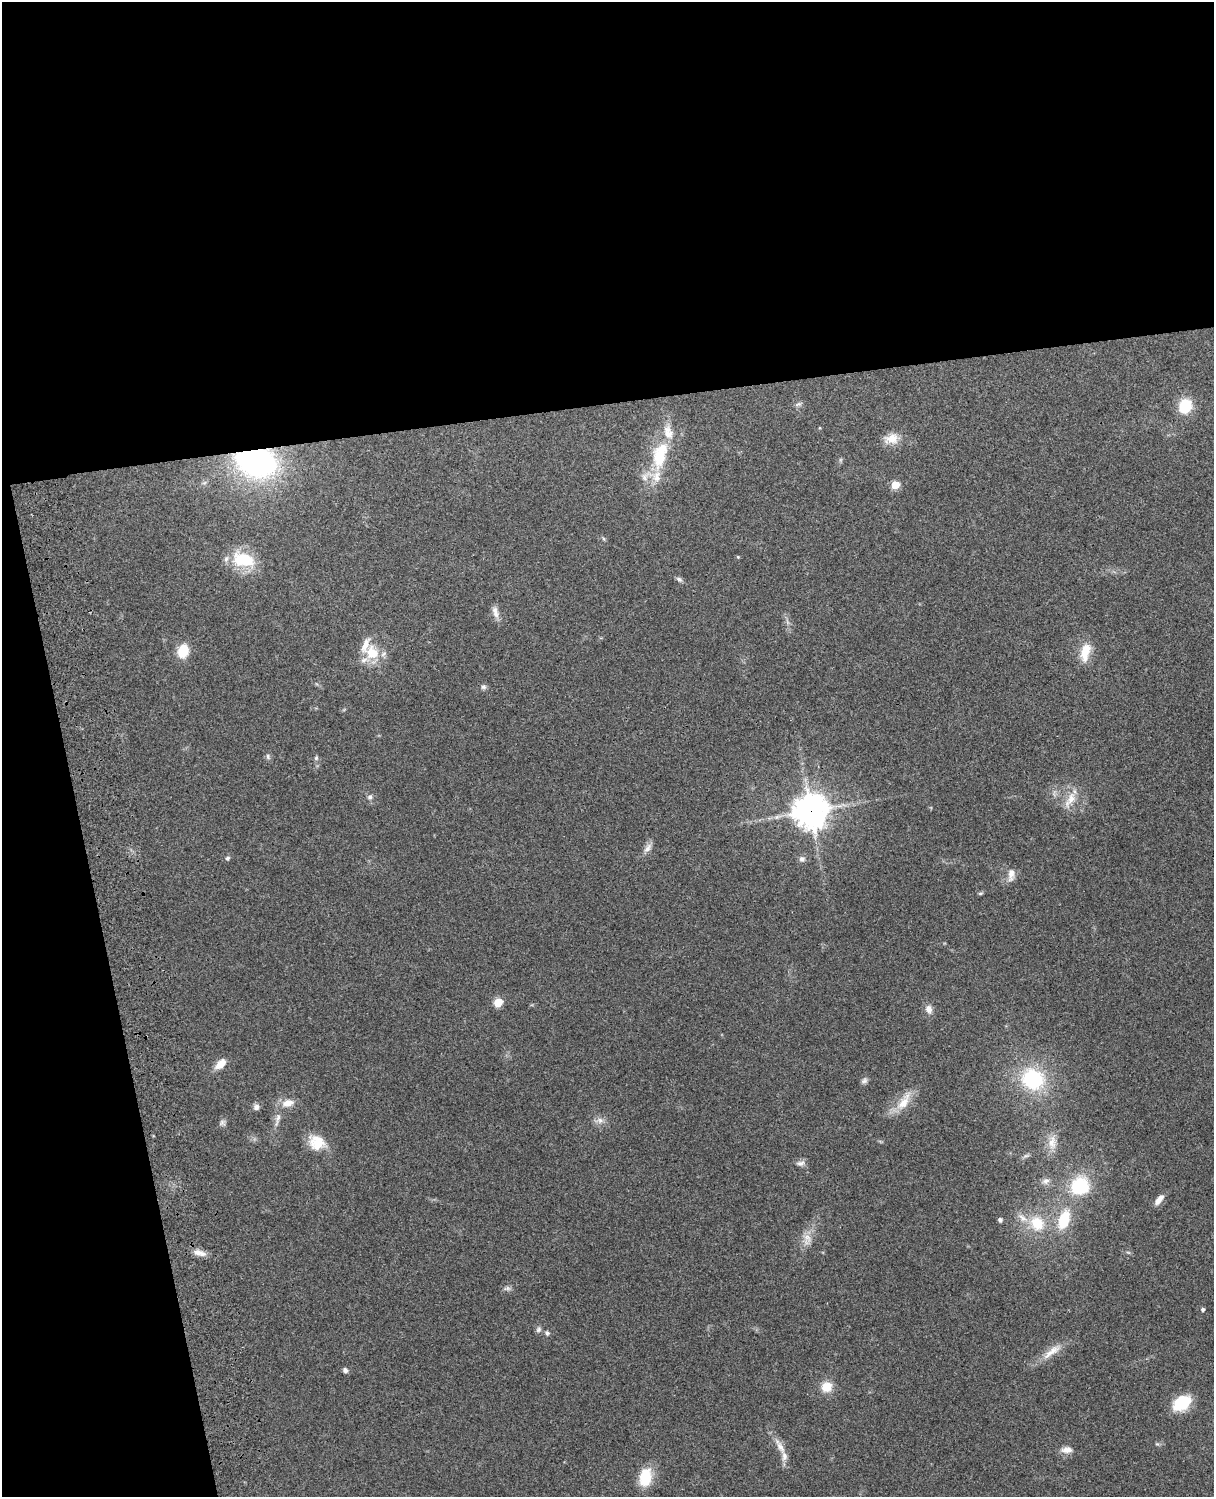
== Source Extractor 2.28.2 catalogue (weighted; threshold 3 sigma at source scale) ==
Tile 1 of 4 x 3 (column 1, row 1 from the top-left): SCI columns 119-1330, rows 3155-4649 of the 5087 x 4926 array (HDU 1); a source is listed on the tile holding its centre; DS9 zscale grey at full resolution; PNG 1216 x 1499 px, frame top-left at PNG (2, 2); no overlay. Shown black and unused: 33% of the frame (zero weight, under 3 of 4 exposures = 6% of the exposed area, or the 3 px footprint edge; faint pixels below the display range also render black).
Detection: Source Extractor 2.28.2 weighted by HDU 2 'WHT'; one run over the whole footprint, this tile lists its part. Background 0.259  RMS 0.0089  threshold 0.0401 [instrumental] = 3 sigma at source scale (4.5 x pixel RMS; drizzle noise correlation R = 1.50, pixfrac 1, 0.05/0.05 arcsec/px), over >= 5 px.
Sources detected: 68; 1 too faint to see at this stretch — not listed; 7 inside a brighter listed object's ellipse — not listed separately; the other 60 listed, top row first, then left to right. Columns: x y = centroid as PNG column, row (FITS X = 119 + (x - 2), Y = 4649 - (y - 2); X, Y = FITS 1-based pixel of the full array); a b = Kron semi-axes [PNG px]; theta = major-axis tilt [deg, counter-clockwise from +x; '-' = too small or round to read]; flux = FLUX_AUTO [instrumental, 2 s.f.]
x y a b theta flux
798 404 9 5 18 2.1
1185 406 17 14 61 24
891 439 19 14 17 12
660 455 37 18 74 48
256 462 30 21 -10 240
895 485 5 5 - 27
738 557 5 4 - 0.97
243 560 27 16 -13 41
679 579 9 6 -32 2.3
495 612 18 8 -75 6
787 622 7 4 -71 1.9
183 651 11 9 78 24
1085 652 24 11 77 17
372 653 19 16 -63 23
483 687 7 7 - 2.2
268 757 7 5 -75 2.2
316 758 6 6 - 1.6
370 797 7 7 - 2.7
1070 800 27 11 61 13
811 811 12 11 - 1500
647 848 15 7 53 5.1
227 858 6 5 - 1.9
802 859 9 8 - 3.2
1011 875 17 8 86 6.1
980 893 7 3 8 1.1
498 1003 5 5 - 33
929 1009 13 9 -70 5.8
220 1064 15 9 42 9.3
1033 1079 24 21 -24 70
864 1080 10 6 41 2.6
904 1102 31 11 58 17
288 1103 17 10 14 10
256 1107 8 8 - 3.2
277 1119 24 6 77 7.8
600 1120 10 8 -16 4.9
222 1123 9 8 - 2.8
317 1143 21 17 -33 21
1052 1143 22 10 88 11
1026 1156 7 4 2 1.8
800 1163 12 7 7 3.8
1046 1181 11 8 17 4.6
1080 1186 21 20 - 49
1159 1200 17 7 53 6.3
1000 1220 5 4 - 2.6
1064 1220 18 10 71 34
1037 1223 19 16 -53 26
807 1238 15 10 -60 7.7
1128 1252 6 4 -19 1.3
200 1253 19 8 -15 7.2
507 1288 10 6 5 2.7
1203 1309 4 4 - 2
539 1329 9 6 58 2.4
547 1333 6 5 - 2
1052 1351 34 9 37 14
345 1370 6 5 - 2.8
826 1387 12 11 - 14
1182 1403 19 13 34 34
780 1446 27 8 -61 9.8
1067 1450 14 8 1 6.7
645 1477 23 14 80 23
Overlapping masked pixels (flux is a lower limit): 2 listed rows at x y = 256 462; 811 811